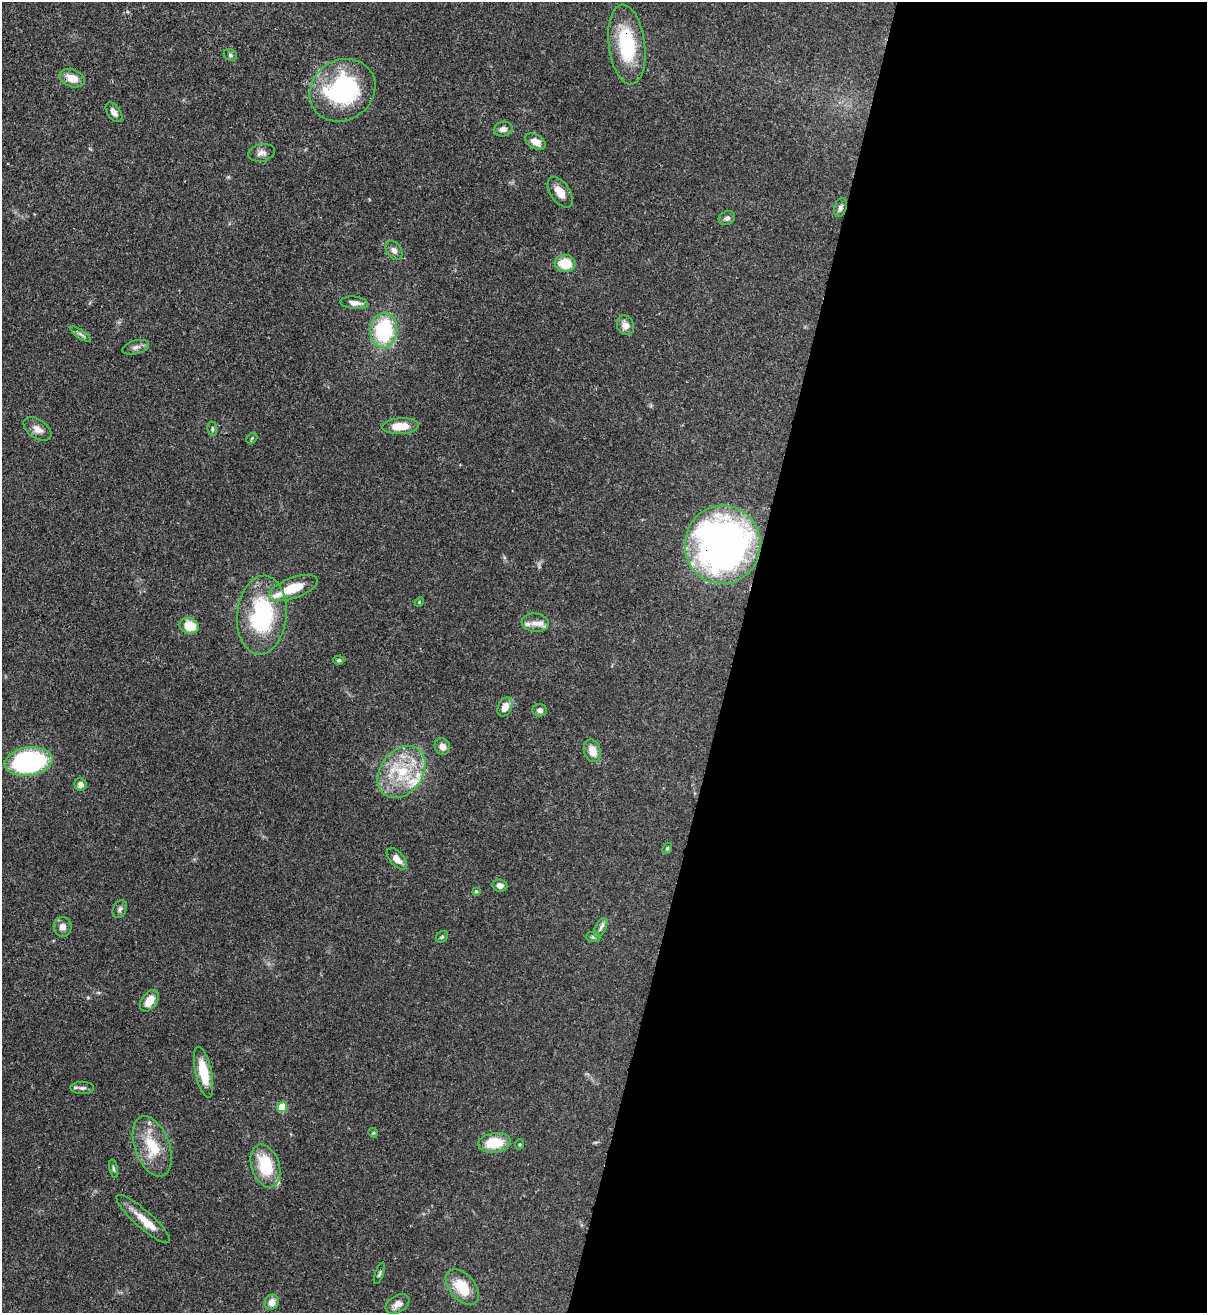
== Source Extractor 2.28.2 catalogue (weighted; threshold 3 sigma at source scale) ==
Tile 12 of 4 x 4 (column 4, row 3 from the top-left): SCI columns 3835-5039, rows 1341-2651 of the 5381 x 5304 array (HDU 1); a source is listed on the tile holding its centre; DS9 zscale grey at full resolution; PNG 1209 x 1315 px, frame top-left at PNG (2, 2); each listed source drawn as its Kron ellipse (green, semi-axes under 4 px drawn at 4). Shown black and unused: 39% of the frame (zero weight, under 3 of 4 exposures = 7% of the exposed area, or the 3 px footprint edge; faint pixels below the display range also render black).
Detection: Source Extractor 2.28.2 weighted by HDU 2 'WHT'; one run over the whole footprint, this tile lists its part. Background 0.0871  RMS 0.004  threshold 0.0179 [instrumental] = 3 sigma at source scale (4.5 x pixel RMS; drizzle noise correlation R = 1.50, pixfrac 1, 0.05/0.05 arcsec/px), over >= 5 px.
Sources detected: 65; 5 inside a brighter listed object's ellipse — not listed separately; the other 60 listed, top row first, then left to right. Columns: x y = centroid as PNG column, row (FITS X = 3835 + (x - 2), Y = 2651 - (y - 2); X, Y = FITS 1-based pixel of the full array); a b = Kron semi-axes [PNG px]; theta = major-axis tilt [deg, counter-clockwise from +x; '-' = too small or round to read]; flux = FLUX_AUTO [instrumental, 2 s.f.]
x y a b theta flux
627 45 40 18 -83 26
230 55 7 5 -23 0.81
72 78 13 8 -21 5.5
342 90 34 30 34 53
114 112 11 6 -54 2.3
503 129 9 7 11 1.7
535 142 11 7 -28 3.7
261 153 13 8 11 2.1
560 192 17 9 -57 4.7
840 207 9 6 73 1.3
727 218 8 6 26 1.4
394 250 10 7 -54 1.8
565 263 10 8 -6 9.5
354 303 14 6 -5 2.6
625 325 10 8 -70 3
384 330 17 13 83 31
81 334 12 4 -35 1.1
136 347 14 7 15 1.7
400 426 18 8 3 7.5
37 429 15 9 -34 3.1
212 429 7 5 -82 0.73
252 438 6 4 46 0.59
723 545 39 38 - 190
293 588 26 10 20 10
419 602 5 4 - 0.39
262 615 39 24 84 40
535 623 14 9 -6 3.3
189 626 10 8 -13 9
339 660 5 4 - 0.84
505 707 10 6 64 4
540 710 7 6 - 1.4
442 747 8 7 - 2.4
592 751 11 8 -71 4.5
29 761 24 14 8 66
402 772 28 21 53 20
80 784 6 6 - 1.9
667 848 6 4 67 0.59
397 859 13 7 -48 3.5
500 885 7 6 - 2.1
476 891 4 4 - 0.48
120 909 9 6 63 1.2
63 927 10 9 - 2.5
601 928 10 5 64 1.4
442 937 7 5 44 0.63
593 937 7 5 -2 0.82
149 1001 12 7 54 5.8
204 1072 26 8 -78 11
82 1088 12 6 -1 1.5
282 1107 5 5 - 12
373 1133 5 4 - 0.48
495 1143 16 9 5 12
520 1144 5 3 - 0.43
152 1146 31 17 -70 13
265 1166 22 14 -72 18
114 1169 9 4 -78 0.7
143 1219 35 8 -42 6.1
379 1273 11 4 69 0.72
462 1287 20 12 -49 13
272 1302 8 7 - 3.2
398 1304 13 8 32 2.6
Overlapping masked pixels (flux is a lower limit): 2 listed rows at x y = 627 45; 723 545